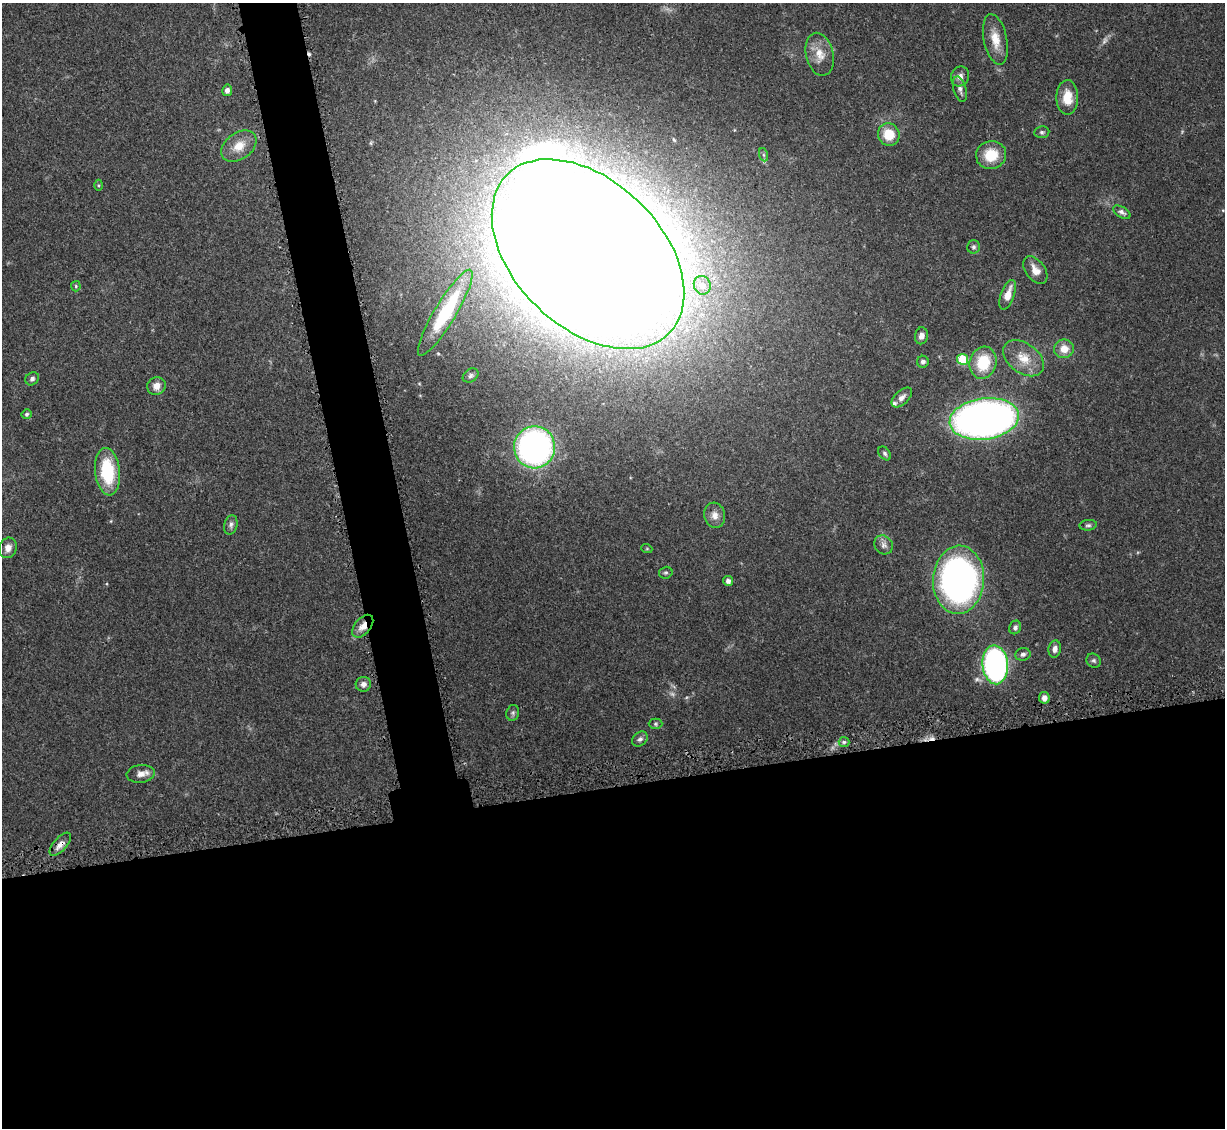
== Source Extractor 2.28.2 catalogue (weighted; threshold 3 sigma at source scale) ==
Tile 15 of 4 x 4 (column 3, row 4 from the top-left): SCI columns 2560-3782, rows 208-1333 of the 5092 x 5004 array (HDU 1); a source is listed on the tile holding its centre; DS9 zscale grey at full resolution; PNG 1227 x 1130 px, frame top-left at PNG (2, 3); each listed source drawn as its Kron ellipse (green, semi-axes under 4 px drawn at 4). Shown black and unused: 34% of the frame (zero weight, under 3 of 5 exposures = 4% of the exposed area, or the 3 px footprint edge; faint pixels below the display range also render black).
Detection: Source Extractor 2.28.2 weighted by HDU 2 'WHT'; one run over the whole footprint, this tile lists its part. Background 0.0707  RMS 0.0033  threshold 0.0149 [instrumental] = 3 sigma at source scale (4.5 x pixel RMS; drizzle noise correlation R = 1.50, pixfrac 1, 0.05/0.05 arcsec/px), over >= 5 px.
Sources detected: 65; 2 too faint to see at this stretch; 2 inside a brighter object's white glare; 2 cosmic-ray / hot-pixel residue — neither listed nor drawn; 1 inside a brighter listed object's ellipse — not listed separately; the other 58 listed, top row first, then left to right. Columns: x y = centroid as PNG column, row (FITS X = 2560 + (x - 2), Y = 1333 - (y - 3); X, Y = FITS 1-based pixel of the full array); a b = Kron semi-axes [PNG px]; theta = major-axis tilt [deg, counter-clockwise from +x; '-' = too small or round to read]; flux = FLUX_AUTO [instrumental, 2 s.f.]
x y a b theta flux
995 39 26 11 -78 5.7
820 54 22 13 -77 5.1
960 76 10 9 - 2
960 89 13 6 -76 1.4
227 90 6 5 - 1.3
1067 97 17 11 -89 6
1042 132 7 6 - 0.75
889 134 11 10 - 7.6
239 146 19 13 35 5.3
764 155 7 4 -70 0.58
991 155 15 14 - 8.8
99 185 5 3 - 0.39
1122 212 9 5 -31 1
973 247 6 6 - 0.8
588 254 113 73 -44 2300
1035 270 15 9 -54 3.1
702 285 9 8 - 2.7
76 286 5 4 - 0.41
1008 295 15 6 70 4.4
445 313 49 11 59 21
921 336 8 6 79 1.6
1064 349 10 9 - 3.7
1023 358 23 15 -36 6.5
962 359 5 5 - 15
923 362 6 6 - 0.97
983 363 16 13 75 12
471 376 8 6 35 0.94
32 379 7 6 - 0.96
156 386 9 8 - 2.8
902 397 12 7 44 1.7
26 414 5 5 - 0.8
984 419 35 20 8 200
534 447 21 20 - 110
885 453 7 5 -52 0.76
107 472 24 12 -84 17
715 515 13 10 -76 2.7
231 525 10 6 76 1.2
1088 525 9 5 7 0.79
884 545 10 8 -46 1.6
8 548 10 8 71 2.2
647 549 5 3 - 0.34
666 573 7 6 - 0.62
959 580 34 25 87 120
728 581 5 4 - 1.4
363 626 13 8 50 3.2
1015 627 7 6 - 0.86
1055 649 8 6 80 1.5
1023 654 8 6 12 1.1
1094 661 7 6 - 0.79
995 665 19 13 -85 92
363 684 8 7 - 1.6
1044 698 6 5 - 2.1
513 713 8 6 76 0.78
655 724 7 5 0 0.6
640 739 9 6 42 1.1
844 742 5 5 - 0.6
141 774 14 9 6 2.5
60 844 14 6 48 2.4
Overlapping masked pixels (flux is a lower limit): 2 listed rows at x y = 363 626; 60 844